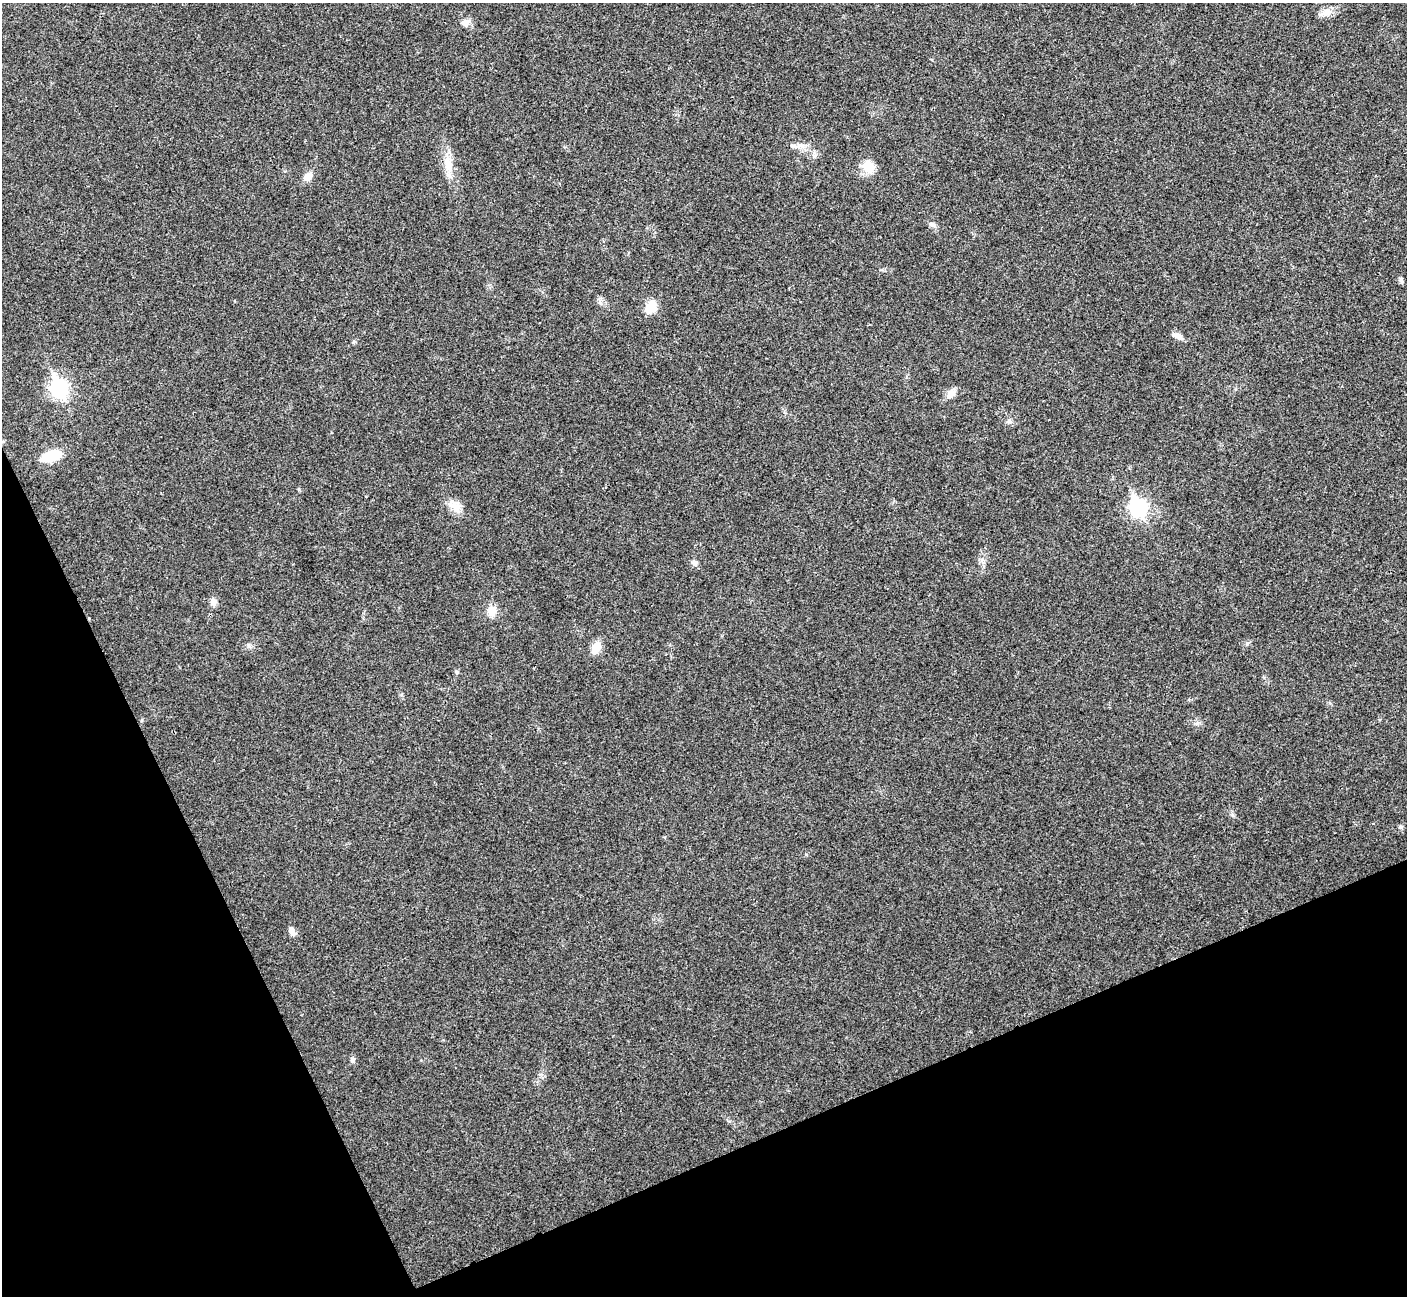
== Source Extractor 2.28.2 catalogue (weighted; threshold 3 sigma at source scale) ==
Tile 14 of 4 x 4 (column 2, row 4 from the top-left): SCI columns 1408-2812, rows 156-1449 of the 5628 x 5617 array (HDU 1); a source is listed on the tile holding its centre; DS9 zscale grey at full resolution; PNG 1409 x 1298 px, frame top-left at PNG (2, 3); no overlay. Shown black and unused: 22% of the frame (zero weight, under 3 of 4 exposures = <1% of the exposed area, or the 3 px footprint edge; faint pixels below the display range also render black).
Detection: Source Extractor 2.28.2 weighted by HDU 2 'WHT'; one run over the whole footprint, this tile lists its part. Background 0.0214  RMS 0.004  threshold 0.0181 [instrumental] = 3 sigma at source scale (4.5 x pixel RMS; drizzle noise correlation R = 1.50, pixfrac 1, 0.05/0.05 arcsec/px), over >= 5 px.
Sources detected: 23; all 23 listed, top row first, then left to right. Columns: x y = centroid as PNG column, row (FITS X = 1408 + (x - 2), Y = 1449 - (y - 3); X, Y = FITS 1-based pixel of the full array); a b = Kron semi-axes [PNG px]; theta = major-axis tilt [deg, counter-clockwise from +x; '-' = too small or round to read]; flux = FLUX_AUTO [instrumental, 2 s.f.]
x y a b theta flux
1327 13 13 10 10 3.1
466 22 13 9 12 2.1
800 145 15 8 3 2.9
448 164 23 10 -71 6.2
868 167 18 14 -67 5.3
308 176 11 8 47 3.2
932 225 11 6 -29 1.3
1401 281 7 5 -78 0.83
650 307 15 11 53 6.1
1174 335 16 6 -15 1.8
59 388 9 7 -68 110
951 394 15 9 49 2.8
1009 421 6 6 - 0.96
51 456 16 8 19 17
456 507 18 12 -24 4.3
1138 508 9 7 -68 120
695 563 8 7 - 1.3
213 602 9 7 -81 2.1
492 611 13 11 69 4.2
596 647 13 9 65 5
457 672 6 5 - 0.61
291 930 10 6 -63 2.2
352 1060 7 6 - 1.1
Unlisted compact peaks at least as high as the median listed source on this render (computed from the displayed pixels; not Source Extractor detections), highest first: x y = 1247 643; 806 854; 1232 815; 1197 723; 982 559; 600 303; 299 490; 248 645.